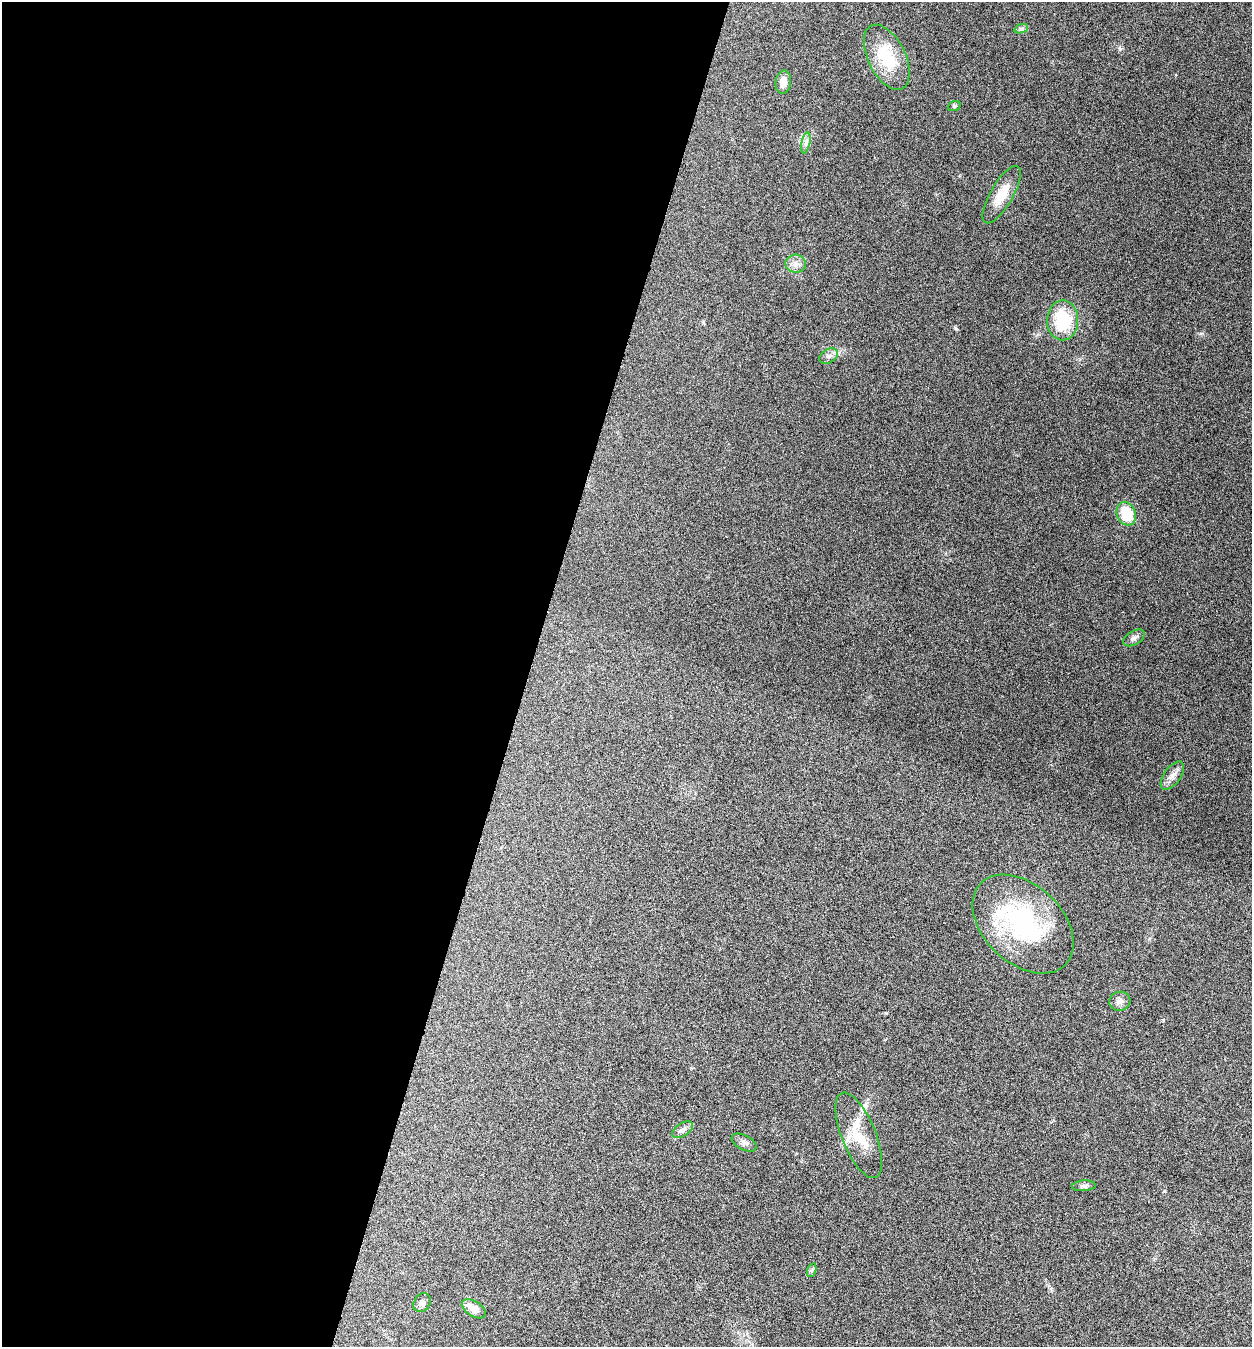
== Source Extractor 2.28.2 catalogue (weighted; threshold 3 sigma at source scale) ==
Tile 5 of 4 x 4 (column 1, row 2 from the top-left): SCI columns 268-1517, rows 2693-4037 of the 5409 x 5398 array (HDU 1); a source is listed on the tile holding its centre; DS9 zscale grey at full resolution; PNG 1254 x 1349 px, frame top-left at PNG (2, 2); each listed source drawn as its Kron ellipse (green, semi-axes under 4 px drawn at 4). Shown black and unused: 42% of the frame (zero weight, under 5 of 9 exposures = <1% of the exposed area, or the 3 px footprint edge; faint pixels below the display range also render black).
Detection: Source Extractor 2.28.2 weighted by HDU 2 'WHT'; one run over the whole footprint, this tile lists its part. Background 0.136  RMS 0.0052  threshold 0.0214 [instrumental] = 3 sigma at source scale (4.09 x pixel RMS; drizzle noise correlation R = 1.36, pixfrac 0.8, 0.05/0.05 arcsec/px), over >= 5 px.
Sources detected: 23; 2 inside a brighter listed object's ellipse — not listed separately; the other 21 listed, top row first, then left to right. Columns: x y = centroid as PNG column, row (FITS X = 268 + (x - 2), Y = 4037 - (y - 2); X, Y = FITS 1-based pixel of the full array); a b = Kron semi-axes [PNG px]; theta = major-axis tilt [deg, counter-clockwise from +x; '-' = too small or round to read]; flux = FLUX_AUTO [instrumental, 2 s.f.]
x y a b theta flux
1021 29 7 4 19 0.99
887 57 35 18 -64 20
783 82 12 7 82 4.2
954 106 6 5 - 0.68
806 143 11 3 79 1.3
1002 195 32 11 60 9.3
796 264 10 9 - 2.9
1063 320 20 15 89 23
829 356 10 6 30 1.9
1126 514 12 9 -67 14
1134 638 12 7 30 1.7
1172 776 16 8 53 3.4
1023 924 59 39 -43 62
1120 1001 10 9 - 2.4
683 1130 12 6 31 1.9
859 1135 45 17 -68 15
744 1142 13 7 -27 1.9
1084 1186 12 5 4 1.5
812 1270 7 4 71 0.85
422 1303 10 7 54 1.8
474 1309 13 7 -32 4.9
Unlisted compact peaks at least as high as the median listed source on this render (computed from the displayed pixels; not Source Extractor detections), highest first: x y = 1120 49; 1201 333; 1164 1191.